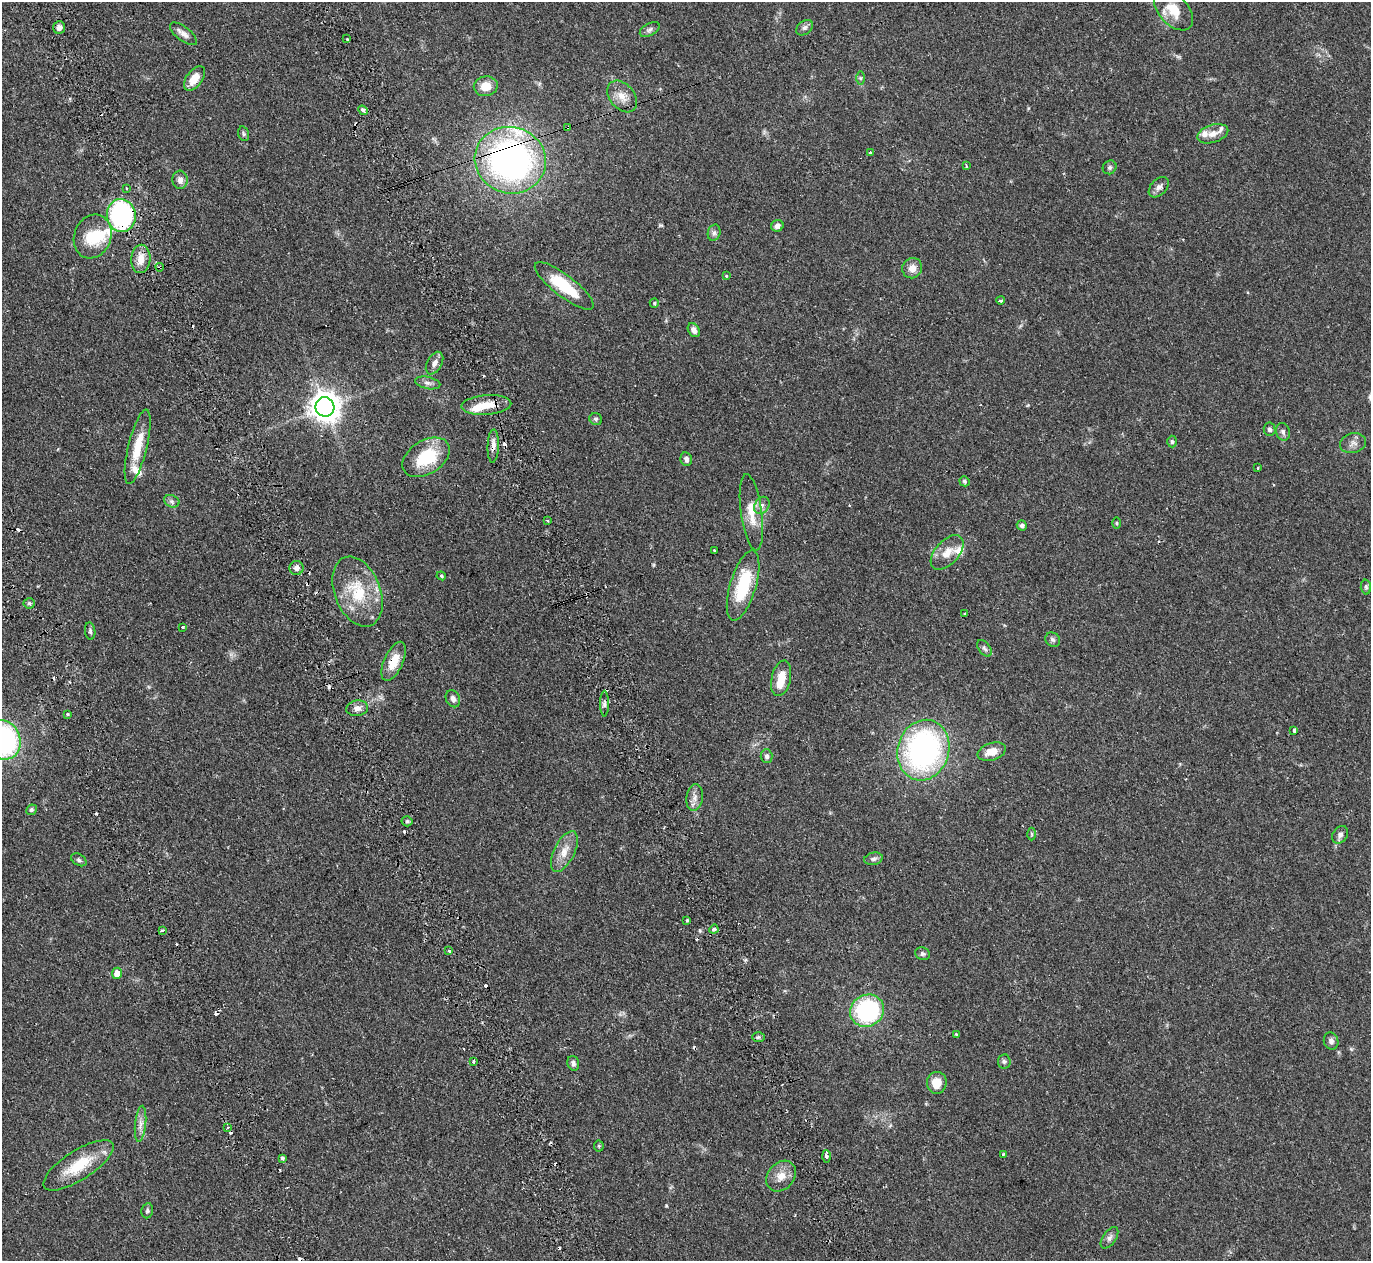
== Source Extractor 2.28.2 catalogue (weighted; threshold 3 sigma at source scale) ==
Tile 11 of 4 x 4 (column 3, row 3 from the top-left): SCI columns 3068-4436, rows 1735-2993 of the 6128 x 6110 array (HDU 1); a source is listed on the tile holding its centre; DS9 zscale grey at full resolution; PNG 1373 x 1263 px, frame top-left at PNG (2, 2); each listed source drawn as its Kron ellipse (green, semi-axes under 4 px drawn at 4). Shown black and unused: <1% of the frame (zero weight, under 2 of 3 exposures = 11% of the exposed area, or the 3 px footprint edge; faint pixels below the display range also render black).
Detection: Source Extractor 2.28.2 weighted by HDU 2 'WHT'; one run over the whole footprint, this tile lists its part. Background 0.0542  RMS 0.0047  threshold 0.0211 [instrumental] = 3 sigma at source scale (4.5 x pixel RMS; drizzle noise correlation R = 1.50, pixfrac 1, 0.05/0.05 arcsec/px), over >= 5 px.
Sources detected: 140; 2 inside a brighter object's white glare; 21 cosmic-ray / hot-pixel residue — neither listed nor drawn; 7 inside a brighter listed object's ellipse — not listed separately; the other 110 listed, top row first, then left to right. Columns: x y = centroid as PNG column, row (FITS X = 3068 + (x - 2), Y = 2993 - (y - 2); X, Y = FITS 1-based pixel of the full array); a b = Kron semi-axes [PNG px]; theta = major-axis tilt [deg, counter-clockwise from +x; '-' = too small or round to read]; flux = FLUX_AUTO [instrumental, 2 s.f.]
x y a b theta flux
1173 10 24 14 -48 8.5
59 27 6 5 - 2.7
805 28 9 6 37 1.3
650 30 11 6 31 1.3
183 34 16 7 -37 2.5
347 39 3 2 - 0.84
194 78 14 8 54 6.2
860 78 6 4 -90 0.68
486 86 12 10 9 6
622 96 18 12 -51 5.3
363 110 5 4 - 1
568 127 3 2 - 0.81
244 134 7 5 -73 0.82
1213 134 16 9 17 4
870 152 4 3 - 0.42
510 160 36 33 -17 160
966 166 3 3 - 0.5
1110 167 7 6 - 1.1
180 180 9 7 -86 2.3
1159 187 12 8 46 2.1
126 188 3 2 - 0.63
121 215 16 14 -83 81
777 226 6 5 - 2
714 233 8 6 74 1.3
93 236 22 18 68 14
141 259 14 9 88 5.2
160 267 4 4 - 0.89
912 268 10 9 - 3.7
726 276 3 2 - 0.46
564 286 36 11 -38 19
1001 300 4 3 - 1.9
654 303 5 4 - 0.56
694 330 7 5 -57 2.2
434 363 12 7 61 2.4
428 383 13 6 -13 1.9
486 405 25 10 4 8.2
325 407 10 9 - 550
596 419 6 5 - 0.88
1269 429 6 6 - 1.3
1283 432 9 7 -74 1.5
1172 442 6 4 -89 0.87
1353 443 13 10 14 2.7
493 446 17 5 87 2.7
138 447 38 9 76 11
426 457 26 16 32 21
686 459 7 5 -78 1.7
1258 468 3 2 - 0.51
964 481 5 4 - 0.7
172 501 8 6 -21 1.2
762 505 9 7 58 1.8
751 512 38 10 -82 8.5
547 521 3 2 - 0.62
1117 523 5 3 - 0.45
1022 525 5 5 - 1.4
715 550 3 3 - 1.8
947 552 21 12 48 6.6
296 568 7 7 - 1.8
441 576 5 4 - 0.54
743 586 36 13 73 24
1366 587 7 5 -88 0.89
357 592 36 23 -68 21
29 603 5 5 - 0.82
965 614 3 3 - 0.67
183 627 3 3 - 1.3
90 631 9 5 -82 0.99
1053 640 8 6 -44 1.1
984 648 9 5 -54 1.1
394 661 21 9 66 7.8
781 678 18 9 77 7.2
453 699 9 7 -66 1.7
604 704 13 4 90 1.2
357 708 11 7 9 2.6
67 714 3 3 - 1.2
1294 730 4 3 - 1.6
3 740 20 17 -67 86
923 750 31 25 73 110
992 752 14 8 18 5.4
767 756 7 6 - 1.2
695 798 13 8 82 2.7
31 810 5 5 - 0.8
407 821 5 5 - 0.68
1032 834 6 4 -89 0.62
1340 835 9 7 58 1.7
564 852 22 10 64 5.8
873 859 9 6 13 1.4
79 860 8 5 -31 1.1
687 921 3 3 - 1.1
714 929 5 4 - 1.4
162 930 4 3 - 1.6
449 951 4 3 - 1.4
923 954 7 6 - 1.1
117 973 5 5 - 5.6
867 1011 17 15 31 53
957 1035 3 3 - 0.72
758 1037 6 5 - 0.79
1331 1041 9 7 -73 1.8
473 1061 3 3 - 1.9
1004 1061 7 6 - 1.1
573 1063 7 5 -73 1.4
937 1083 11 10 - 6.3
140 1124 18 5 84 2.8
228 1127 3 2 - 0.52
599 1146 5 5 - 0.53
1003 1154 3 3 - 0.59
826 1156 6 3 -87 2.5
282 1158 4 3 - 1.5
78 1165 41 14 33 16
781 1176 17 13 49 5.2
147 1211 8 5 81 1.1
1109 1238 12 6 55 1.9
Overlapping masked pixels (flux is a lower limit): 6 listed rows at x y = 568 127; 510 160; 121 215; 160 267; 493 446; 394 661
Isophote crosses this tile's border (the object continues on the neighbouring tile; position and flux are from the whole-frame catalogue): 1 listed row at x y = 3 740